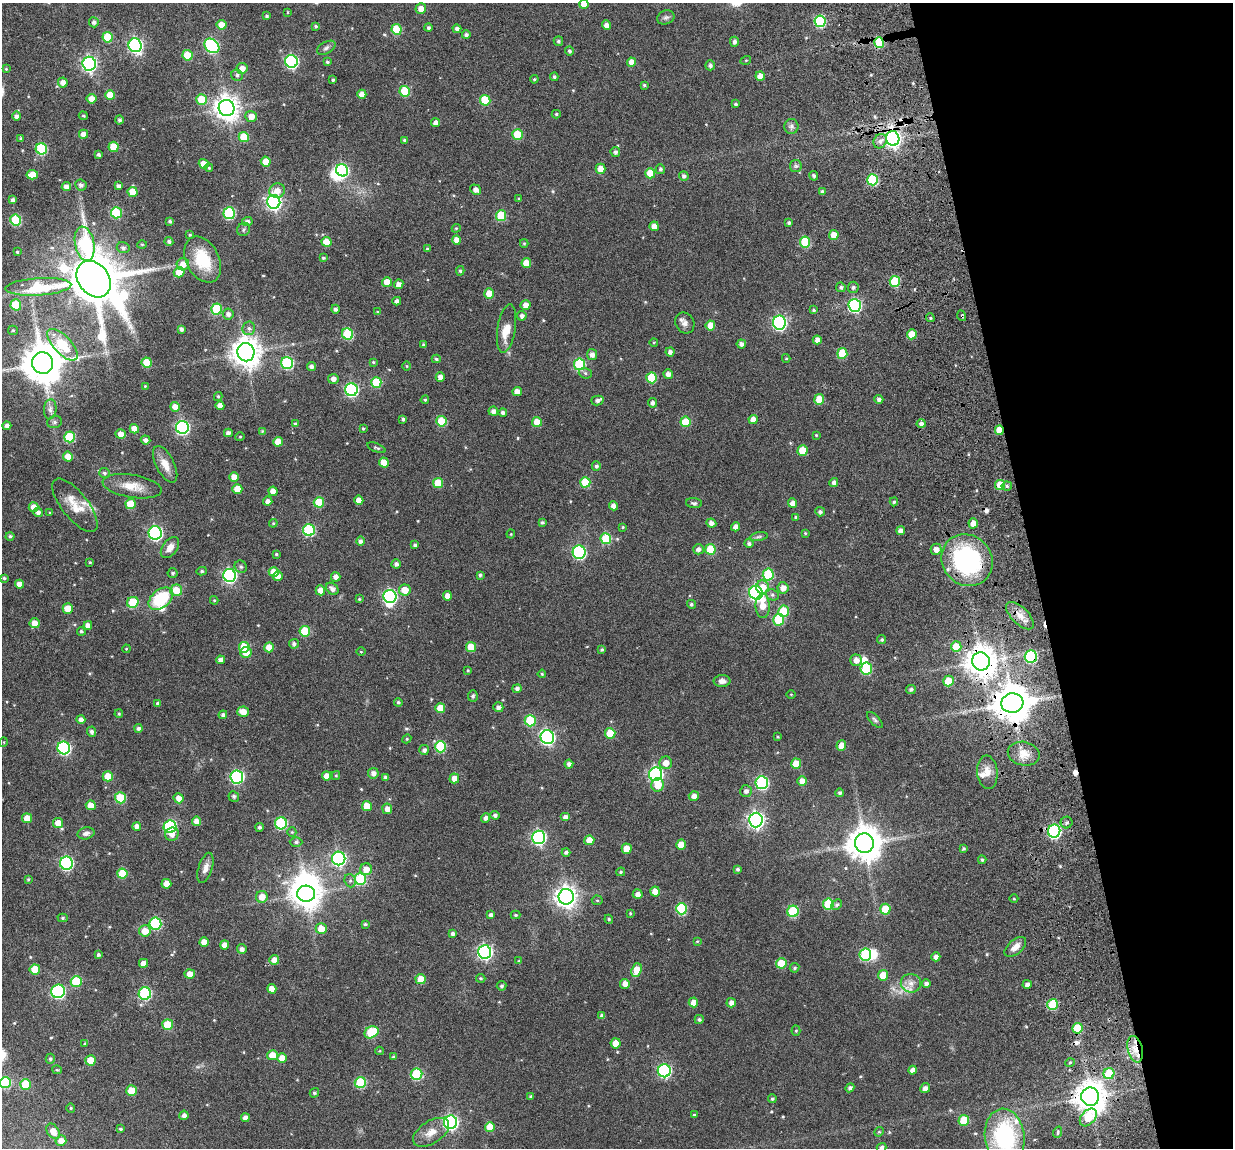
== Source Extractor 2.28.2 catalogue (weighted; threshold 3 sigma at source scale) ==
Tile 12 of 4 x 4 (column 4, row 3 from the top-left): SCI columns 3828-5058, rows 1371-2516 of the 5280 x 5236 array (HDU 1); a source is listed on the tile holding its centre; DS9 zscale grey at full resolution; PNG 1235 x 1150 px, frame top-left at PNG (2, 3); each listed source drawn as its Kron ellipse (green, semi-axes under 4 px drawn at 4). Shown black and unused: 16% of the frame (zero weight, under 3 of 6 exposures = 11% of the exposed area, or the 3 px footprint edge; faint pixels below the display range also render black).
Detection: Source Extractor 2.28.2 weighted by HDU 2 'WHT'; one run over the whole footprint, this tile lists its part. Background 0.0889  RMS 0.0097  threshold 0.0396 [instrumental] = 3 sigma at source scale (4.09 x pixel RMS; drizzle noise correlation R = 1.36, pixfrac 0.8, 0.05/0.05 arcsec/px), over >= 5 px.
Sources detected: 526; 1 too faint to see at this stretch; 5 inside a brighter object's white glare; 4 cosmic-ray / hot-pixel residue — neither listed nor drawn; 7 inside a brighter listed object's ellipse — not listed separately; of the other 509, all 500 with FLUX_AUTO >= 0.645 (the completeness limit of this list) listed and drawn (9 fainter detections not listed), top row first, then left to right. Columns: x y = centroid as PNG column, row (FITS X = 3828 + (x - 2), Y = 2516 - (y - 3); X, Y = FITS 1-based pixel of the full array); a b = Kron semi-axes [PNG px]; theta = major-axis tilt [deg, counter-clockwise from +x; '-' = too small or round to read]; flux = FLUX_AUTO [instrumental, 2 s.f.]
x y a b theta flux
584 4 5 4 - 9.3
421 9 5 5 - 7.1
288 12 4 2 - 0.68
267 16 3 3 - 1.3
666 17 9 7 22 2.1
820 21 6 5 - 68
94 22 5 5 - 2.2
222 25 5 4 - 9.5
607 25 5 4 - 4.5
316 26 4 4 - 1.3
428 28 4 4 - 1.6
396 29 5 5 - 28
457 29 4 4 - 2.7
466 35 4 4 - 2.1
108 37 5 5 - 26
558 41 5 4 - 1.7
734 42 5 4 - 2.6
879 43 5 5 - 24
135 45 7 6 - 170
212 46 8 6 -43 110
326 48 10 6 30 2.4
569 51 4 4 - 1.9
187 55 5 5 - 23
746 60 5 3 - 0.7
291 61 6 6 - 120
327 62 4 4 - 1.3
632 62 4 4 - 7.4
89 64 7 6 - 200
710 65 5 5 - 2.3
242 68 5 5 - 6.4
6 69 3 3 - 0.73
237 75 6 5 - 1.9
760 76 5 4 - 6.1
554 77 4 4 - 1.4
534 79 4 3 - 0.98
333 80 3 3 - 1.2
63 82 5 4 - 5
644 85 3 3 - 1.1
405 91 5 5 - 33
362 94 4 4 - 7
110 95 5 5 - 16
91 99 5 5 - 5.9
202 99 5 5 - 20
485 100 5 5 - 28
736 104 3 3 - 1.4
226 108 8 7 - 750
556 114 4 4 - 1
16 116 4 4 - 2.5
83 116 5 3 - 1.1
251 116 6 5 - 6.5
119 120 4 4 - 1.7
435 123 4 4 - 4.2
791 126 7 7 - 2.6
83 134 4 4 - 6
518 134 5 5 - 27
244 137 5 5 - 17
893 138 7 6 - 270
21 139 3 3 - 1.4
404 140 3 3 - 1.5
880 141 7 6 - 3
114 147 5 5 - 20
41 149 6 5 - 58
615 152 5 4 - 2.3
99 154 4 3 - 1.7
266 162 5 5 - 10
204 164 5 4 - 11
796 166 6 6 - 1.8
209 168 4 4 - 0.97
600 169 5 5 - 8.9
660 169 5 4 - 1.8
342 170 6 6 - 94
650 173 5 5 - 15
32 175 6 5 - 11
684 176 5 4 - 2.3
814 176 5 4 - 1.6
872 180 5 5 - 51
81 185 6 5 - 2.5
118 186 4 4 - 2.9
66 187 4 4 - 4.3
476 190 6 4 -34 4.3
277 191 8 7 - 6.4
133 192 5 5 - 16
822 192 4 4 - 1.8
519 199 4 4 - 0.91
12 200 4 3 - 2.3
274 202 7 6 - 230
116 213 5 5 - 43
229 213 6 5 - 63
501 216 5 5 - 33
16 220 5 5 - 40
170 221 4 3 - 1.5
247 221 5 4 - 2.6
789 223 3 3 - 1.9
654 226 5 4 - 7.2
456 228 4 4 - 0.88
244 229 7 6 - 2
190 235 4 3 - 0.94
834 235 5 5 - 9.9
457 240 4 4 - 5.8
169 241 4 4 - 2
326 242 5 5 - 12
805 242 5 5 - 37
524 243 4 4 - 0.89
85 244 17 9 -79 81
142 244 5 3 - 0.85
123 248 6 5 - 2.3
427 249 4 4 - 1.2
17 252 3 3 - 1
323 258 4 4 - 1.3
203 260 24 16 -63 28
526 263 5 5 - 11
183 264 6 6 - 6.7
460 271 5 4 - 1.2
179 272 5 5 - 12
94 279 20 15 -52 5200
895 281 5 5 - 38
387 282 5 5 - 11
399 284 5 4 - 4.5
38 287 33 8 3 53
841 287 5 4 - 2.1
853 287 5 5 - 1.9
489 293 5 5 - 10
397 301 4 4 - 2.9
16 305 5 5 - 32
526 305 5 5 - 5.6
855 305 6 6 - 120
217 309 5 5 - 41
335 309 4 4 - 2.2
813 310 4 3 - 1.2
378 312 4 3 - 1.2
228 314 5 5 - 3.2
522 316 5 5 - 2.4
962 316 5 3 - 1.1
930 318 4 4 - 1.3
685 323 11 9 -59 4
779 323 7 6 - 150
710 325 5 4 - 11
249 328 7 6 - 2.4
181 329 4 4 - 2.5
507 329 24 9 81 10
13 330 5 4 - 1
347 334 6 5 - 43
912 334 5 5 - 13
817 340 4 4 - 4.2
654 342 4 3 - 0.64
741 344 4 4 - 2.8
62 345 20 9 -47 43
423 345 4 3 - 1.4
246 352 9 8 - 1100
670 352 4 4 - 2.7
842 353 5 5 - 30
592 355 5 5 - 4
786 358 4 4 - 0.92
436 359 4 4 - 1.3
147 362 5 5 - 16
373 362 4 4 - 0.93
43 363 11 10 - 2600
287 363 6 6 - 73
579 364 6 5 - 55
311 366 4 4 - 2.8
407 366 5 3 - 0.71
585 373 7 5 -18 1.9
668 374 5 4 - 4
440 377 5 4 - 4.3
651 378 5 5 - 30
333 379 5 5 - 3.5
376 382 5 5 - 31
145 386 4 4 - 0.73
351 390 6 6 - 120
517 392 4 4 - 6.2
218 396 4 4 - 0.88
819 399 5 5 - 18
879 399 4 4 - 2.8
425 400 4 3 - 1.1
597 400 6 4 14 2.4
653 403 4 4 - 2.8
220 406 4 4 - 5.3
175 407 5 5 - 7.1
50 409 10 6 84 3.4
493 411 5 4 - 2.9
503 412 4 4 - 2.5
403 419 4 3 - 1.6
753 419 4 4 - 6.2
441 421 5 5 - 22
54 422 7 6 - 2.1
537 422 5 5 - 11
685 422 5 5 - 18
295 424 4 4 - 1.5
921 424 5 4 - 2.9
7 426 4 4 - 3.7
182 427 6 6 - 150
134 429 5 4 - 8.1
363 429 3 3 - 0.78
999 430 5 4 - 12
262 431 4 4 - 0.67
228 433 4 4 - 3.1
121 434 5 5 - 6.4
816 435 4 4 - 0.87
69 437 5 5 - 41
240 437 4 4 - 0.78
146 440 5 4 - 2.9
278 442 5 4 - 11
376 448 9 3 -21 1.3
802 451 5 5 - 19
68 456 5 5 - 9.3
384 462 5 5 - 11
165 464 20 9 -63 9.4
596 466 5 4 - 1.9
104 473 5 5 - 1.6
234 477 5 4 - 9.8
585 482 5 5 - 22
438 483 5 5 - 17
834 483 4 4 - 2.8
1000 485 5 5 - 18
132 486 30 11 -9 13
1007 486 5 4 - 1.4
237 489 5 5 - 11
273 491 4 4 - 6.6
359 500 4 4 - 6.6
268 501 4 4 - 3.5
319 502 5 5 - 25
894 502 4 4 - 1.2
694 503 8 5 -6 1.6
793 503 5 4 - 5.3
131 504 5 5 - 18
75 505 32 13 -52 16
613 506 4 4 - 4.3
33 507 5 5 - 6.6
38 512 5 4 - 2.9
820 512 5 4 - 2
50 513 4 3 - 0.75
796 517 4 4 - 1.3
542 522 4 3 - 1.5
273 523 4 4 - 0.8
711 523 5 4 - 3.6
973 523 5 4 - 5
623 527 4 4 - 0.91
736 527 4 4 - 4.1
309 530 6 6 - 69
901 531 4 4 - 3.9
155 533 7 6 - 140
805 533 3 3 - 0.78
511 534 4 4 - 0.71
10 536 4 4 - 1.6
759 537 9 4 9 1.9
606 539 5 5 - 35
360 541 5 4 - 2.4
749 543 4 4 - 2
415 545 4 3 - 1.7
170 547 12 7 53 5.6
698 549 5 5 - 3
710 549 5 5 - 27
936 549 6 5 - 4.4
579 552 6 6 - 110
276 554 3 3 - 0.91
967 560 27 24 -47 110
90 562 4 3 - 0.79
396 564 4 4 - 2.2
241 567 6 6 - 1.7
202 571 5 4 - 1.4
274 572 5 5 - 15
173 573 5 5 - 1.4
768 574 6 5 - 45
230 575 6 6 - 140
480 575 4 4 - 1.3
278 576 5 4 - 4.8
336 577 5 4 - 4.2
4 578 4 4 - 1.2
19 584 4 4 - 6.7
763 587 6 6 - 9.3
783 588 5 5 - 5.5
332 589 7 5 -41 3.3
176 590 6 5 - 14
320 590 5 4 - 7.1
405 590 6 5 - 11
756 593 7 6 - 180
772 595 7 5 -22 1.9
390 596 6 6 - 150
447 596 4 4 - 5.3
161 599 14 9 40 45
359 599 3 3 - 0.92
214 600 4 4 - 0.8
133 602 6 5 - 31
691 604 5 4 - 1.4
763 606 12 7 -88 11
68 609 5 5 - 14
783 611 5 5 - 26
1020 616 18 8 -44 8
779 620 6 5 - 36
35 623 5 5 - 7.8
88 625 4 4 - 3.9
81 631 4 4 - 1.4
305 631 5 5 - 29
882 640 4 4 - 1.4
294 644 5 5 - 2.2
244 647 5 5 - 26
269 647 5 5 - 10
471 647 5 5 - 15
956 647 5 5 - 17
126 649 4 3 - 0.67
602 649 4 4 - 1.5
246 652 6 5 - 7.3
361 652 4 3 - 0.66
1031 656 6 6 - 72
220 660 4 4 - 3.6
856 660 6 5 - 5.1
981 661 9 8 - 1200
866 669 6 5 - 45
468 670 3 2 - 0.88
542 674 4 4 - 0.97
722 681 8 6 0 3.9
948 681 5 5 - 16
517 688 5 4 - 2.3
911 689 5 4 - 2.1
791 694 5 3 - 0.65
473 696 5 5 - 1.4
398 702 4 4 - 1.3
157 703 4 4 - 1.1
1012 703 11 10 - 2100
498 707 5 4 - 2.8
440 708 5 5 - 13
243 712 6 5 - 6.6
119 714 4 3 - 0.97
223 715 4 4 - 2.2
81 720 4 4 - 3.5
875 720 10 4 -46 1.7
530 721 5 5 - 33
139 728 4 4 - 2.2
92 732 5 4 - 2.4
610 733 5 5 - 17
547 737 7 6 - 170
778 737 4 3 - 0.75
407 739 4 4 - 0.85
4 742 5 3 - 0.69
841 745 5 5 - 7.8
441 747 6 5 - 53
64 748 6 6 - 110
424 750 5 5 - 2.6
1024 754 16 12 -13 9.2
666 763 6 6 - 6.6
569 764 4 4 - 3.4
796 764 5 5 - 14
987 772 17 10 -83 7.4
373 773 5 5 - 3.8
656 774 7 6 - 190
336 775 4 4 - 1
108 776 5 5 - 14
327 776 5 4 - 6.2
237 777 6 6 - 120
386 777 4 4 - 2.1
454 778 5 5 - 6.9
802 781 5 5 - 6.1
762 783 6 6 - 93
658 785 7 6 - 10
746 791 6 6 - 3
840 793 4 4 - 1.7
234 796 5 5 - 1.9
694 796 5 5 - 4.6
120 798 5 5 - 34
179 798 5 5 - 5.6
91 805 5 5 - 11
367 806 5 5 - 12
387 809 5 5 - 5.1
495 815 4 4 - 2.5
566 817 5 4 - 3.8
27 818 5 5 - 10
486 818 5 4 - 2.9
756 820 7 7 - 270
196 821 5 4 - 5.9
58 823 5 5 - 10
281 823 6 6 - 63
1067 823 6 6 - 1.9
137 826 4 4 - 4.1
170 827 6 6 - 91
259 827 4 4 - 2
1054 831 6 6 - 140
292 832 5 4 - 0.99
86 833 8 6 13 2.9
172 834 7 6 - 3.8
539 837 7 6 - 160
589 840 5 5 - 10
296 842 6 4 -1 1.5
864 843 10 9 - 1600
681 845 5 5 - 10
627 849 5 5 - 12
964 849 3 3 - 1.4
566 852 4 4 - 2.2
339 858 7 6 - 170
982 860 4 4 - 1.3
66 863 6 6 - 120
205 868 16 7 73 4.8
366 869 6 6 - 7.2
738 869 4 4 - 1.7
621 872 4 4 - 1.3
122 873 5 5 - 21
28 879 4 3 - 0.91
360 879 6 5 - 46
350 881 7 5 -70 2.1
166 884 5 5 - 8.6
655 891 5 5 - 8.7
306 894 9 8 - 1100
638 894 5 4 - 3.7
262 897 6 6 - 8.7
566 897 8 7 - 540
1014 899 4 3 - 0.66
597 900 5 5 - 1.1
828 904 5 5 - 32
837 904 6 4 43 1.8
681 909 6 5 - 51
885 909 5 5 - 19
793 911 6 5 - 49
630 913 4 3 - 0.77
491 915 4 4 - 2.6
515 915 5 4 - 1.2
63 918 5 4 - 1.1
609 919 4 4 - 0.99
155 923 6 6 - 72
365 924 4 3 - 1.2
321 929 5 5 - 10
145 931 6 5 - 10
453 934 4 3 - 2.4
697 941 4 3 - 0.72
204 942 5 4 - 7.5
224 945 4 4 - 5.8
1015 947 13 7 40 5.7
242 949 5 4 - 3
485 952 7 6 - 180
98 955 4 3 - 1.7
865 955 6 6 - 56
936 957 4 4 - 3.5
274 960 5 5 - 6.5
519 961 4 4 - 1
143 963 4 4 - 6.4
781 963 5 5 - 17
794 968 5 4 - 1.4
35 969 5 5 - 15
637 970 7 5 70 15
190 974 5 5 - 7.2
883 975 5 5 - 12
481 978 4 4 - 1.1
421 979 5 5 - 14
76 981 5 5 - 37
911 983 10 9 - 5.1
926 983 4 4 - 2.4
625 984 5 5 - 5.2
1027 984 4 4 - 2.7
501 986 5 4 - 1.5
272 989 5 4 - 7.2
58 991 7 6 - 99
145 993 6 6 - 79
693 1002 5 5 - 6.6
731 1003 5 4 - 4.7
1053 1004 5 5 - 37
602 1016 4 4 - 2.7
699 1019 4 4 - 1.5
168 1025 5 5 - 30
1077 1028 5 5 - 20
796 1031 5 4 - 0.99
371 1032 7 5 29 38
85 1043 4 3 - 0.9
616 1043 5 5 - 9.2
1135 1049 13 7 -76 9
380 1051 4 4 - 0.78
272 1055 5 5 - 10
394 1057 4 3 - 1.1
282 1058 5 5 - 10
50 1059 5 4 - 1.3
90 1060 5 5 - 15
1070 1063 5 3 - 0.77
57 1070 5 4 - 0.91
913 1070 4 4 - 4.4
664 1071 6 6 - 120
416 1074 6 5 - 46
1109 1074 5 5 - 28
5 1083 5 5 - 43
360 1083 5 5 - 40
25 1084 5 5 - 22
850 1088 4 4 - 2.3
925 1088 5 4 - 3.7
131 1090 5 5 - 14
314 1093 5 4 - 1.4
531 1096 4 3 - 1.3
1090 1097 9 9 - 1300
772 1099 4 4 - 1.4
71 1108 4 4 - 0.99
184 1115 5 4 - 2.7
694 1115 3 3 - 0.77
1088 1117 10 7 48 18
245 1118 4 4 - 4
964 1120 5 5 - 22
450 1122 7 6 - 190
490 1127 5 5 - 12
120 1129 4 4 - 1.4
53 1131 8 6 -55 6.7
431 1132 20 11 32 9
879 1132 5 4 - 0.99
1058 1132 6 3 72 1
1005 1137 28 20 -83 94
61 1141 5 5 - 6.8
881 1148 5 4 - 2.5
Overlapping masked pixels (flux is a lower limit): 13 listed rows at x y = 879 43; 893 138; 872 180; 962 316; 912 334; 999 430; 967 560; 1031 656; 981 661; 1012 703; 1054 831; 1135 1049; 1090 1097
Isophote crosses this tile's border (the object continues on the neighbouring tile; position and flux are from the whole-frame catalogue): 4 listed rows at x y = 584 4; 5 1083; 1005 1137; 881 1148